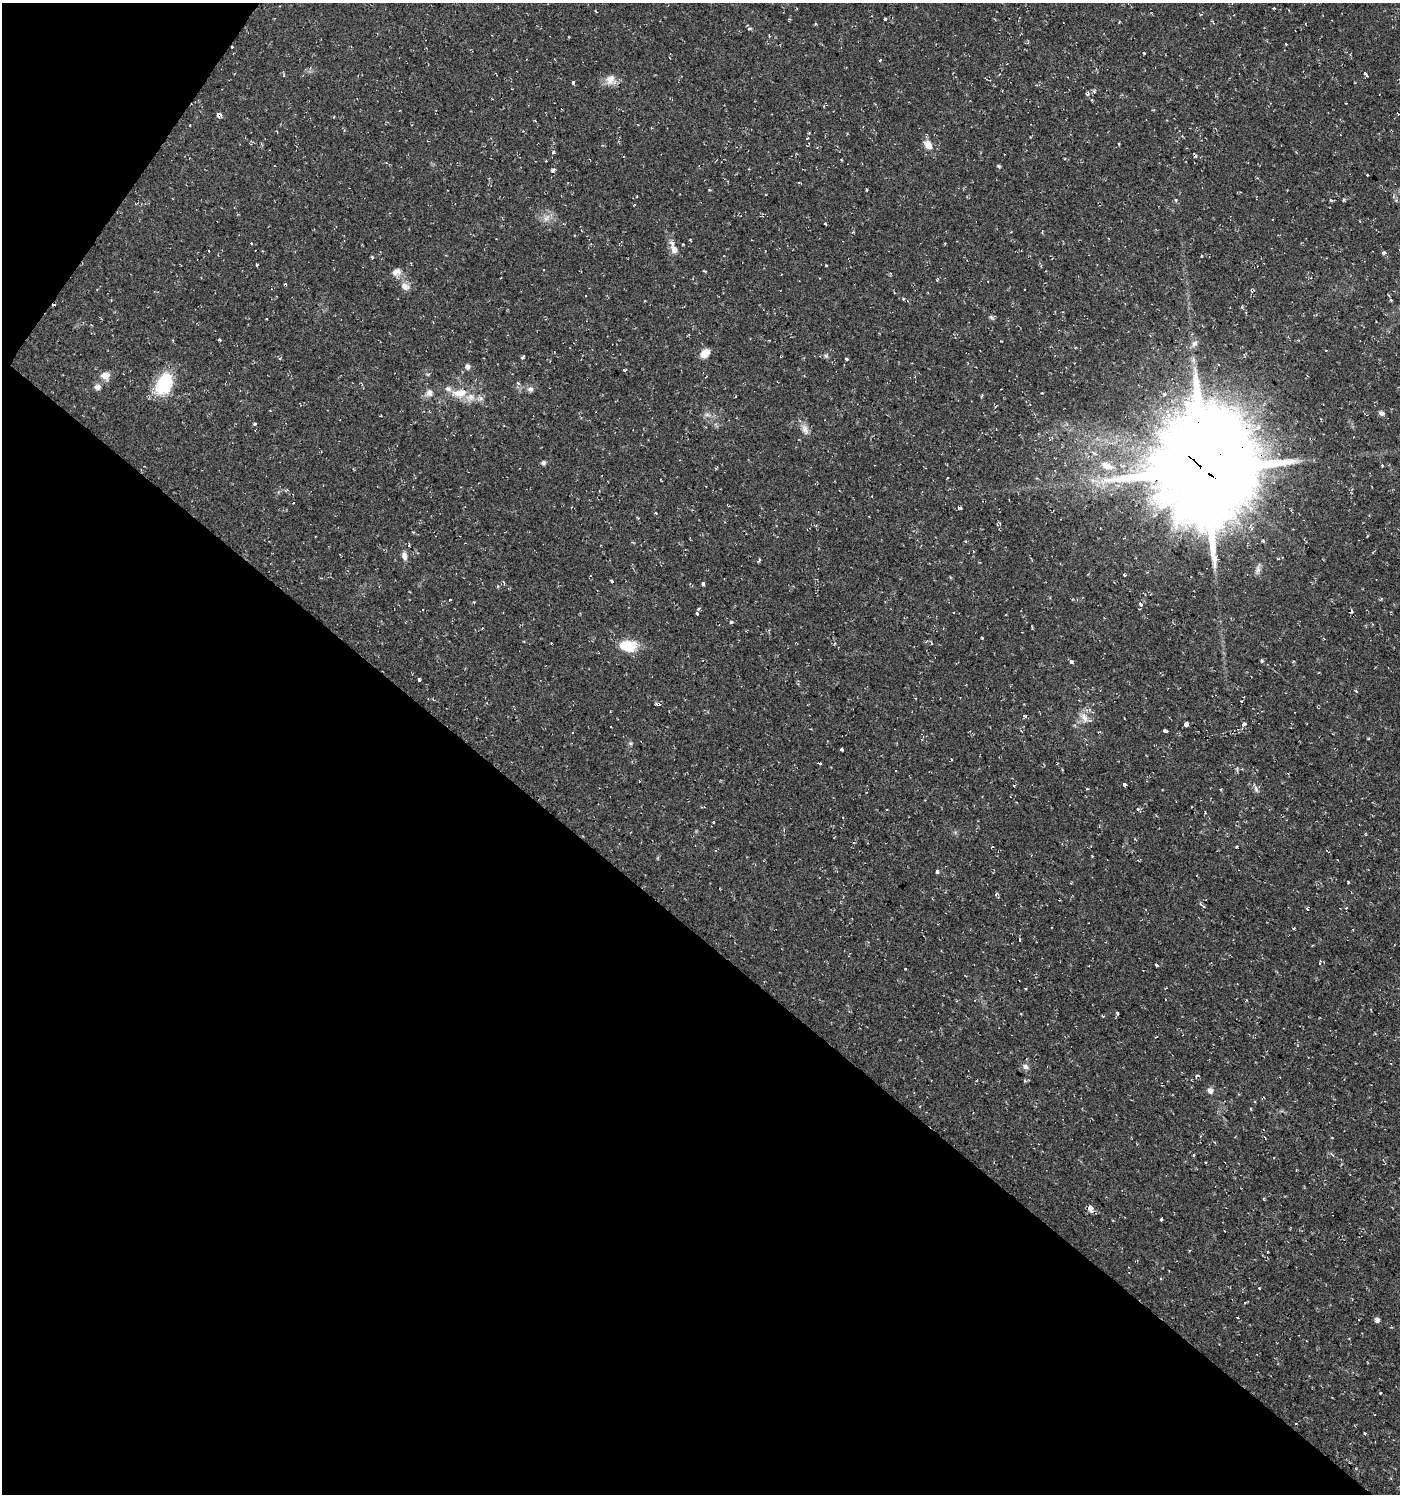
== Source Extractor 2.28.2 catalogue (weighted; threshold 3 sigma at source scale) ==
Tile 9 of 4 x 4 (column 1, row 3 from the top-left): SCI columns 247-1644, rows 1493-2984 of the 6013 x 5974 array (HDU 1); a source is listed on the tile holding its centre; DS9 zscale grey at full resolution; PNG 1402 x 1496 px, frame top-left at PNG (2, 3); no overlay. Shown black and unused: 40% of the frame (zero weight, under 2 of 3 exposures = <1% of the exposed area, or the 3 px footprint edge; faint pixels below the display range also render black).
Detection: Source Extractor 2.28.2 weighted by HDU 2 'WHT'; one run over the whole footprint, this tile lists its part. Background 0.0374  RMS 0.004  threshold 0.018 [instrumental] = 3 sigma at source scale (4.5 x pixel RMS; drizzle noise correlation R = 1.50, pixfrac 1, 0.0396/0.0396 arcsec/px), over >= 5 px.
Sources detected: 145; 13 cosmic-ray / hot-pixel residue — not listed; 3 inside a brighter listed object's ellipse — not listed separately; the other 129 listed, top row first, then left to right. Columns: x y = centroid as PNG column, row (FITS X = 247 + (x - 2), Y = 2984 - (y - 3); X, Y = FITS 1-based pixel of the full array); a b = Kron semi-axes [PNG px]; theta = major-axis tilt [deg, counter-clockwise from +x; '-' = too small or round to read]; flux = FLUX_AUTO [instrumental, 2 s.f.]
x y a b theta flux
885 19 3 3 - 2.8
749 28 6 3 1 0.58
1286 44 3 2 - 0.41
232 47 3 3 - 0.5
1144 53 3 3 - 0.32
880 60 3 2 - 0.82
1366 74 5 3 - 1.5
611 80 15 13 -65 3.8
573 82 4 3 - 1.3
1094 91 6 5 - 0.67
219 115 4 4 - 15
334 117 3 3 - 0.33
190 125 3 2 - 0.37
807 138 4 3 - 0.36
928 145 11 8 -60 3.7
554 152 4 3 - 1.6
1195 156 5 3 - 0.81
999 166 5 3 - 0.51
553 170 5 4 - 0.83
1367 175 2 2 - 0.43
866 190 4 2 - 0.37
1331 200 3 3 - 0.78
546 218 11 8 43 2.4
825 223 4 3 - 0.43
251 243 3 3 - 0.79
674 249 12 8 -59 2.7
209 251 3 2 - 0.79
1383 253 4 4 - 0.97
372 257 4 3 - 0.57
257 265 3 3 - 0.86
826 265 3 2 - 0.49
544 270 3 3 - 0.55
705 271 3 3 - 0.43
397 272 13 10 27 2.6
405 286 13 9 -37 3
1252 290 7 3 14 0.52
586 295 3 3 - 0.71
903 299 3 3 - 0.37
1391 300 3 3 - 0.51
1242 307 5 3 - 0.47
991 317 10 4 -45 0.74
219 340 3 3 - 0.96
769 340 4 2 - 0.3
1194 343 11 7 58 1.7
1326 350 3 2 - 0.27
705 353 11 7 41 4.3
826 356 6 5 - 0.72
280 358 4 3 - 0.37
522 358 5 3 - 0.69
846 359 4 3 - 0.51
467 366 6 5 - 1.5
625 370 4 3 - 0.73
105 375 9 8 - 3.7
518 383 5 3 - 0.45
164 384 26 17 63 19
97 387 8 6 9 1.7
530 389 9 7 -8 1.4
429 393 11 9 55 2.2
460 393 22 11 4 7.3
481 398 7 6 - 1.2
1381 413 7 5 -31 1.1
707 415 9 4 -8 1.2
254 424 3 3 - 3.4
1258 427 11 7 33 2.6
805 430 15 8 -71 2.6
543 463 6 5 - 0.94
1382 465 4 4 - 0.34
1107 466 16 9 -20 4.7
716 468 4 3 - 0.45
1205 470 39 36 84 5600
959 508 5 3 - 0.81
656 513 5 3 - 0.33
404 556 11 7 -77 1.8
1278 559 4 3 - 0.3
759 560 4 3 - 0.62
1124 575 3 3 - 0.86
612 581 4 3 - 0.5
504 582 5 3 - 0.38
703 584 4 3 - 3.7
498 586 4 3 - 0.4
450 600 3 3 - 1.3
1140 604 6 3 -39 0.54
699 609 4 3 - 0.59
697 613 3 3 - 3.6
982 638 3 3 - 0.48
931 643 4 2 - 0.39
628 645 22 13 -3 10
1071 661 3 3 - 5.6
1261 661 4 4 - 0.62
419 679 3 3 - 2
1241 701 3 3 - 0.76
658 704 4 3 - 2.4
1084 717 16 9 -64 3.2
1186 724 4 4 - 1.5
1244 724 4 4 - 2.1
1165 731 4 3 - 2.3
572 733 2 2 - 0.37
631 743 6 5 - 0.66
841 750 3 3 - 1.1
951 759 3 2 - 0.32
1124 784 5 3 - 2.3
1014 786 4 3 - 0.3
1256 789 11 5 -72 1.1
1137 809 4 4 - 1.1
713 822 3 3 - 0.74
1365 834 5 3 - 0.31
992 847 3 2 - 0.32
1236 847 3 3 - 3.3
937 871 3 3 - 2.6
1348 882 3 2 - 0.97
1201 904 7 5 -50 0.92
1294 928 3 3 - 0.5
1020 940 4 3 - 0.6
1312 945 3 2 - 0.33
1320 962 6 2 60 0.35
1157 965 4 3 - 0.49
1025 988 3 2 - 0.33
1117 1013 4 4 - 0.53
1025 1067 8 7 - 1.4
1197 1076 5 4 - 1.2
1210 1091 8 7 - 1.6
1332 1154 9 2 -50 0.5
1090 1208 4 4 - 19
1161 1219 4 3 - 2
1259 1288 3 3 - 1.4
1245 1303 4 3 - 0.51
1378 1320 8 5 75 1
1380 1393 3 2 - 0.33
1365 1433 3 3 - 1.1
Overlapping masked pixels (flux is a lower limit): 6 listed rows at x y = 232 47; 219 115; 1252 290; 1205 470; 658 704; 1124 784
Unlisted compact peaks at least as high as the median listed source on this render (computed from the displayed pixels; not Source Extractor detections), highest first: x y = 731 622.